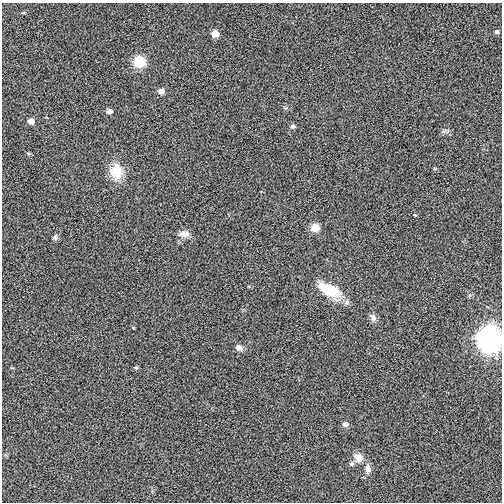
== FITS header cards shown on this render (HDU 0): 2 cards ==
NAXIS1  =                  500
NAXIS2  =                  500

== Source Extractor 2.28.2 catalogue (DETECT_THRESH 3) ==
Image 500 x 500 px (HDU 0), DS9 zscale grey, 1 PNG px = 1 image px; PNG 504 x 504 px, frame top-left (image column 1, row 500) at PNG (2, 3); no overlay
Background 0.00188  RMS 0.23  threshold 0.678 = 3 sigma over >= 5 px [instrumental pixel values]
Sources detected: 22; all 22 listed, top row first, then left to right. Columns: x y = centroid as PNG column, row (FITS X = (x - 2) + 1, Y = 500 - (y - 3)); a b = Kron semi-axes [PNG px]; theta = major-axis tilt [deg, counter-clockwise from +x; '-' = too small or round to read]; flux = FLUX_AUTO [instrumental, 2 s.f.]
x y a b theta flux
497 32 5 5 - 31
215 34 6 5 - 160
139 62 7 6 - 800
161 91 7 6 - 78
109 111 6 5 - 66
31 121 6 5 - 110
293 126 6 5 - 34
444 131 7 4 34 32
116 172 20 15 -84 320
415 215 5 3 - 13
315 228 7 6 - 280
184 234 14 8 -3 94
55 237 7 6 - 43
330 290 28 13 -29 510
373 318 13 7 -72 65
489 340 10 9 - 10000
239 348 9 7 -34 66
136 368 5 4 - 21
345 424 6 5 - 68
358 457 13 10 -37 140
351 464 6 6 - 33
368 468 13 8 -80 87
At the frame edge (FLAGS 8, measured only in part): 1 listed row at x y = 489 340